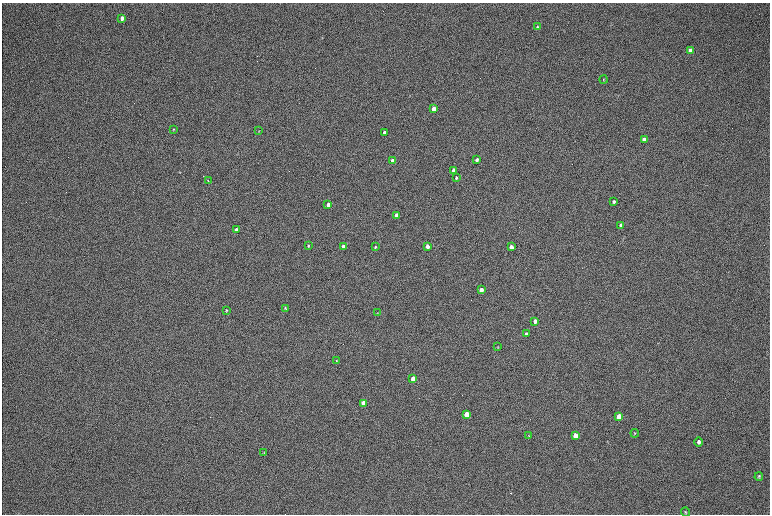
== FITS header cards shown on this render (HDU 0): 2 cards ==
NAXIS1  =                 1536 / length of data axis 1
NAXIS2  =                 1024 / length of data axis 2

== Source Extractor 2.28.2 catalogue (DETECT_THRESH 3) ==
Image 1536 x 1024 px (HDU 0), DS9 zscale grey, zoomed out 1/2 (1 PNG px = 2 x 2 image px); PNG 772 x 516 px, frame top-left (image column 1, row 1023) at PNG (2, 3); each listed source drawn as its Kron ellipse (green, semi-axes under 4 px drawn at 4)
Background 167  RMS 20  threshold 60.4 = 3 sigma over >= 5 px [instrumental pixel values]
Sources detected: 48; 5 cannot appear on this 1/2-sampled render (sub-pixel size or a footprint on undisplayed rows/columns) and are neither listed nor drawn; the other 43 listed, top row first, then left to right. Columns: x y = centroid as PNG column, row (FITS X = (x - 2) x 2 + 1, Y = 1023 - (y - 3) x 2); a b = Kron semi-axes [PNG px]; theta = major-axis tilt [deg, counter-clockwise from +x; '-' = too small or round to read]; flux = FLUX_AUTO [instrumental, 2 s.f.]
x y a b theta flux
122 18 4 3 - 21000
537 27 4 3 - 5700
690 50 4 3 - 23000
604 80 4 3 - 3500
434 109 3 3 - 56000
173 129 4 2 - 2700
259 131 3 2 - 1800
384 132 3 3 - 27000
644 139 4 3 - 31000
477 160 3 3 - 15000
392 161 3 3 - 46000
453 170 3 3 - 32000
456 178 3 3 - 6100
208 181 2 1 - 1700
614 202 3 3 - 9100
328 205 3 3 - 24000
396 215 3 3 - 16000
621 225 4 3 - 25000
236 230 3 3 - 20000
308 245 3 2 - 3600
343 246 3 3 - 46000
427 246 3 3 - 35000
375 247 3 3 - 4100
511 247 3 3 - 42000
481 290 3 3 - 42000
285 308 3 3 - 2800
226 310 3 2 - 3700
377 313 3 3 - 2300
535 321 3 3 - 19000
526 333 3 2 - 5700
498 347 3 2 - 2000
336 361 4 2 - 3900
413 379 4 3 - 120000
363 403 4 3 - 72000
467 414 4 3 - 170000
619 417 4 3 - 110000
635 433 4 3 - 3300
529 436 4 2 - 2700
575 436 4 3 - 86000
699 442 4 4 - 12000
264 453 3 3 - 2800
759 476 4 3 - 5100
686 512 4 3 - 4500
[5 sub-pixel or undisplayed-footprint detections neither listed nor drawn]